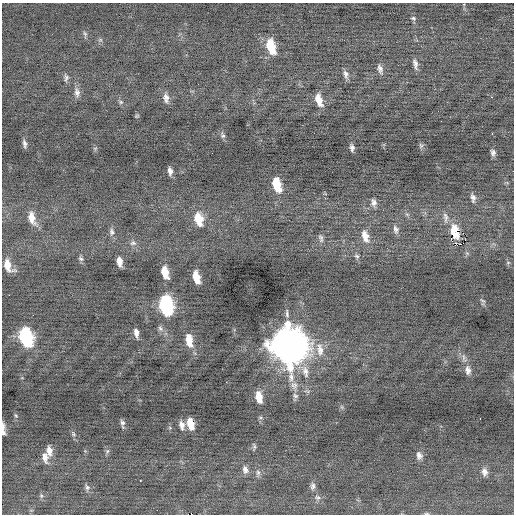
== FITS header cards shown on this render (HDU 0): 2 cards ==
NAXIS1  =                  512 / Axis length
NAXIS2  =                  512 / Axis length

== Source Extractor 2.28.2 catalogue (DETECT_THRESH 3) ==
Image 512 x 512 px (HDU 0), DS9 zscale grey, 1 PNG px = 1 image px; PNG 516 x 516 px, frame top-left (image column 1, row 512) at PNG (2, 3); no overlay
Background -0.0587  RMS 0.71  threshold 2.12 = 3 sigma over >= 5 px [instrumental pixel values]
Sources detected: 84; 3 with non-positive FLUX_AUTO (blend fragments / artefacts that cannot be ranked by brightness) are not listed; the other 81 listed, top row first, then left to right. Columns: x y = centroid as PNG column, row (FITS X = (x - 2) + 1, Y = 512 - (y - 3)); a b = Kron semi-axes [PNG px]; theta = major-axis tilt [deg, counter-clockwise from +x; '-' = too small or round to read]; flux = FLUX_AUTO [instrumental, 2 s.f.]
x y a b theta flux
413 18 7 5 -19 79
85 34 8 5 -54 97
100 40 6 4 17 69
271 46 15 8 -74 1400
415 64 13 5 -78 210
380 69 12 6 -73 210
346 74 12 6 -72 200
66 78 10 6 -87 140
77 93 14 7 -85 240
491 97 2 2 - 210
166 98 12 8 -82 270
319 100 13 6 -74 600
121 102 6 5 - 89
137 116 5 4 - 53
441 121 2 2 - 35
492 134 2 2 - 36
223 135 9 6 -75 120
25 144 10 4 -80 150
421 146 7 6 - 87
95 148 6 4 18 60
352 148 7 4 -83 160
493 153 7 5 -84 160
170 171 8 5 -79 200
277 184 13 7 -75 1400
473 198 11 6 -79 200
374 203 10 7 -85 210
407 214 7 4 -19 77
445 217 16 7 -83 270
32 218 19 9 -71 590
199 219 14 9 -76 960
396 229 11 7 -75 210
111 232 11 7 -87 180
365 236 17 9 -74 560
321 238 11 6 -78 150
133 243 10 7 -6 170
467 253 6 4 -19 67
357 256 7 6 - 110
81 259 7 6 - 110
119 262 9 5 -81 360
508 262 6 4 0 64
8 266 15 8 -60 600
165 272 11 6 -75 770
196 277 11 6 -75 700
9 295 2 2 - 150
483 301 10 5 -71 100
166 305 14 8 -78 5800
160 328 8 6 -56 150
136 333 9 4 -80 220
26 337 14 8 -74 5000
189 340 15 8 -81 710
288 345 17 14 -77 98000
320 350 20 10 -81 620
464 358 14 6 -73 230
468 370 13 8 -85 290
305 371 19 9 -71 480
294 386 14 9 -77 360
295 396 8 7 - 140
259 397 11 6 -81 630
16 416 6 3 -58 54
480 418 3 2 - 52
122 423 9 4 -83 140
190 424 11 6 -76 700
182 425 11 6 -79 260
2 427 10 4 88 210
170 428 5 3 - 48
3 432 7 5 -47 120
73 434 7 5 -82 85
254 446 9 4 -79 89
49 451 12 7 -87 330
107 451 6 5 - 91
419 455 10 7 -81 220
45 457 13 7 -81 320
245 470 11 7 -75 220
484 472 10 7 -79 250
258 473 9 6 -89 150
140 480 3 2 - 57
313 486 10 6 89 170
87 487 9 6 -83 130
41 496 6 5 - 89
317 497 9 7 -22 160
427 514 7 3 0 68
At the frame edge (FLAGS 8, measured only in part): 3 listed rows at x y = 2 427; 3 432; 427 514
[3 non-positive-flux detections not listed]